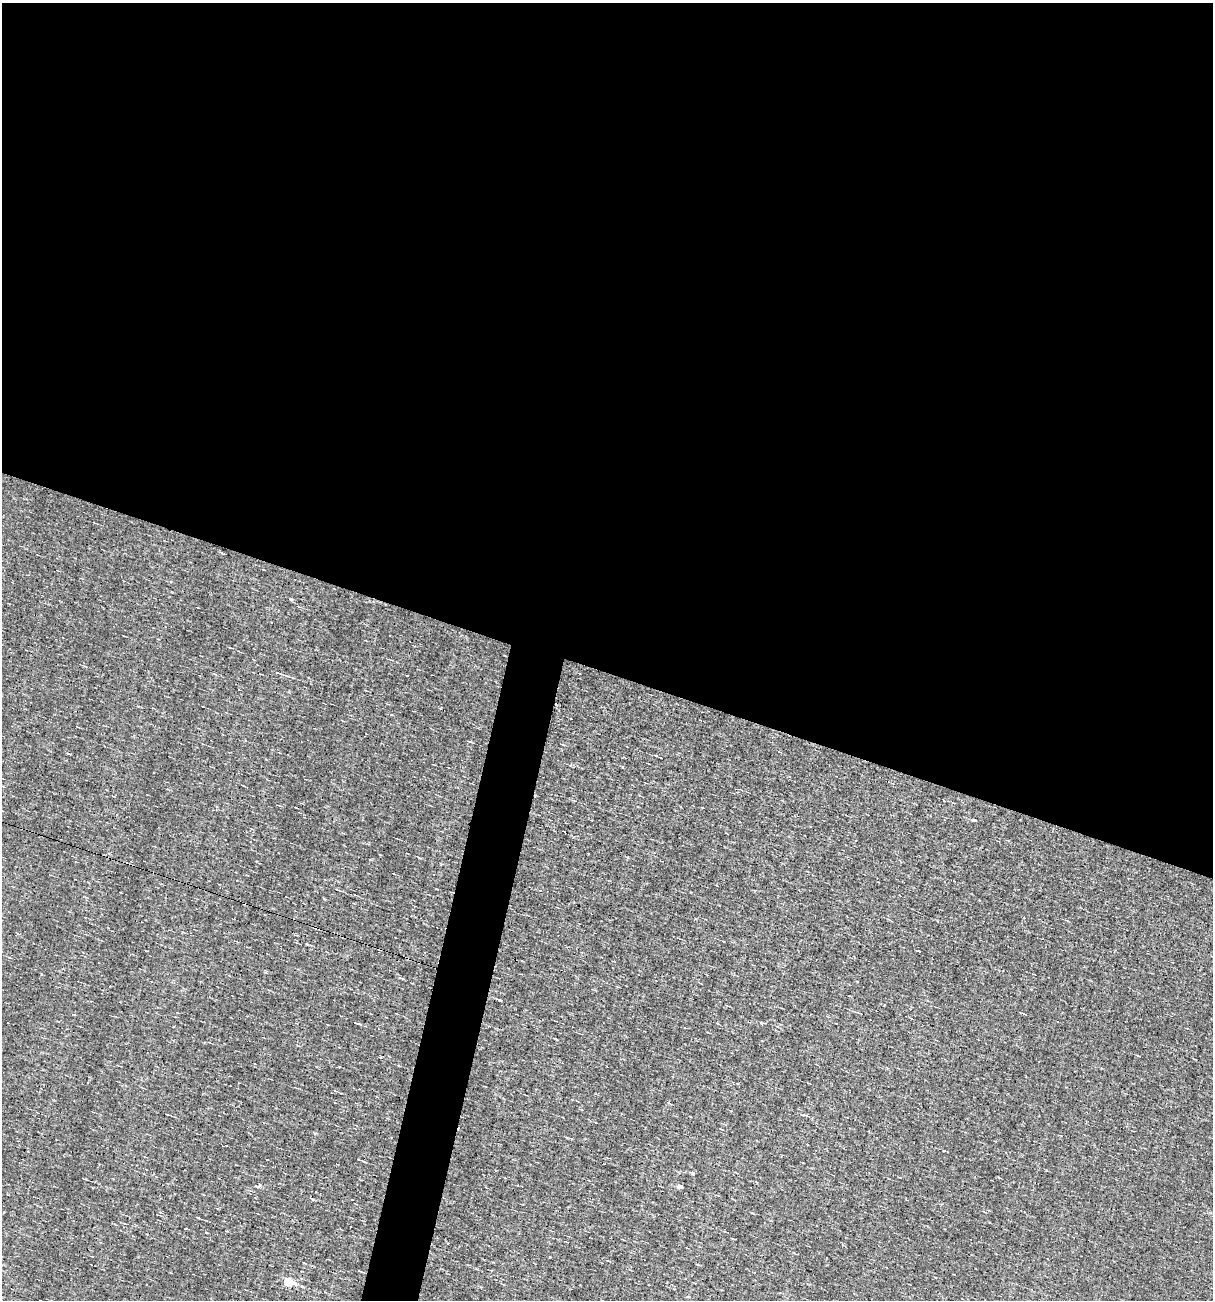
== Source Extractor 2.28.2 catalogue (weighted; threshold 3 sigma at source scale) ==
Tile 3 of 4 x 4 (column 3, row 1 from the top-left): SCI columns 2537-3747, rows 3897-5194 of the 5198 x 5194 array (HDU 1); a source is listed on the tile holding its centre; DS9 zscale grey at full resolution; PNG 1215 x 1302 px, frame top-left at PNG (2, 3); no overlay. Shown black and unused: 54% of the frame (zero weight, under 3 of 4 exposures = <1% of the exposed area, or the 3 px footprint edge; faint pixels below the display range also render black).
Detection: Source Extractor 2.28.2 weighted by HDU 2 'WHT'; one run over the whole footprint, this tile lists its part. Background -0.00129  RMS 0.035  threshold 0.158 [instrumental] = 3 sigma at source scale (4.5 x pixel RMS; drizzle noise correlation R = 1.50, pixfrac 1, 0.05/0.05 arcsec/px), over >= 5 px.
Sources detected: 16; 1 cosmic-ray / hot-pixel residue — not listed; the other 15 listed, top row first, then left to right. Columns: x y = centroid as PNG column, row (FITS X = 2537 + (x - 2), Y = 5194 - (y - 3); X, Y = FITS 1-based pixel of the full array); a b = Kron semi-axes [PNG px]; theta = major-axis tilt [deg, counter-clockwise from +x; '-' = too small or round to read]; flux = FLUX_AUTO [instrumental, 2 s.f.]
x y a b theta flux
280 674 18 3 -19 12
469 741 5 3 - 2.9
661 758 4 2 - 2.3
975 820 4 3 - 4.6
337 890 6 2 -22 3.3
500 1000 5 3 - 4.5
355 1023 4 3 - 2.8
167 1114 5 2 - 3.5
358 1159 3 2 - 2.4
693 1173 4 3 - 16
260 1184 5 4 - 5.5
681 1187 4 4 - 14
198 1218 3 3 - 3.3
304 1263 4 2 - 2.5
287 1281 6 5 - 160
Unlisted compact peaks at least as high as the median listed source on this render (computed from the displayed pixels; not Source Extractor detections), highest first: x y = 291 599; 761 1023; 381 1057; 315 1133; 622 767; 1046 1170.